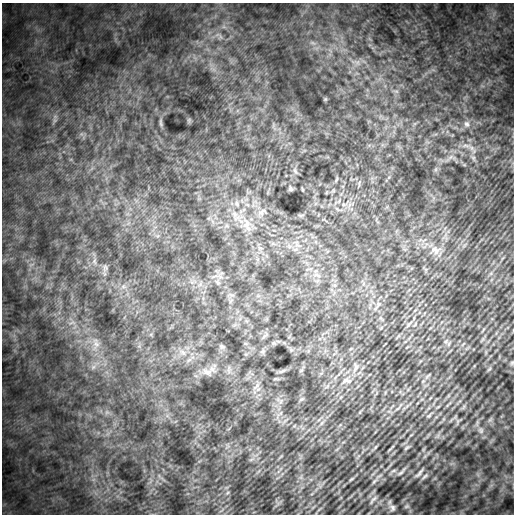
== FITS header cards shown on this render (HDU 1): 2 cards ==
NAXIS1  =                  512
NAXIS2  =                  512

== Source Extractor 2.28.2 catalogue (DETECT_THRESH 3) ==
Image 512 x 512 px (HDU 1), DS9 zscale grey, 1 PNG px = 1 image px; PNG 516 x 516 px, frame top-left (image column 1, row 512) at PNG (2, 3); no overlay
Background 2310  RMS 290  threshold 881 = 3 sigma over >= 5 px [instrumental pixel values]
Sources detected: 48; all 48 listed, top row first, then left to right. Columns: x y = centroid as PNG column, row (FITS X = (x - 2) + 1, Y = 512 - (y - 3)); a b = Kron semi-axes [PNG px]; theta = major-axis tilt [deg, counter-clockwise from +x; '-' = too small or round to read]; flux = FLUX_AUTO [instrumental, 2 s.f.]
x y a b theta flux
325 99 6 5 - 22000
161 123 10 4 -79 40000
467 124 9 7 -86 75000
471 148 8 5 -60 69000
295 171 8 5 -65 47000
336 180 7 3 71 23000
359 183 9 3 80 27000
290 189 4 3 - 33000
237 203 8 5 -71 49000
262 212 15 8 27 130000
234 214 20 8 -51 230000
247 225 22 11 -79 300000
436 251 16 10 67 170000
94 261 8 6 -73 61000
105 268 11 6 83 67000
491 273 7 4 72 41000
317 275 11 4 -21 56000
217 282 9 5 -45 52000
378 304 9 6 52 70000
409 324 11 3 46 43000
446 341 6 5 - 43000
273 343 7 4 71 28000
96 344 8 6 -45 81000
222 347 8 7 - 53000
263 351 7 4 72 40000
183 352 12 8 -23 160000
189 360 10 4 34 67000
512 363 6 4 89 24000
356 367 15 7 78 110000
489 369 8 3 45 24000
282 371 12 3 23 42000
207 372 19 14 1 240000
428 376 11 3 45 34000
275 379 6 4 19 21000
346 381 17 8 4 160000
256 386 15 6 45 97000
429 416 7 5 39 33000
481 430 8 7 - 55000
406 448 9 4 40 32000
393 471 8 3 19 31000
401 472 16 4 46 55000
419 473 16 4 47 65000
425 476 13 4 42 53000
351 479 9 3 34 27000
374 481 10 4 42 44000
373 499 10 3 47 47000
407 506 8 6 16 45000
392 508 11 8 -64 94000